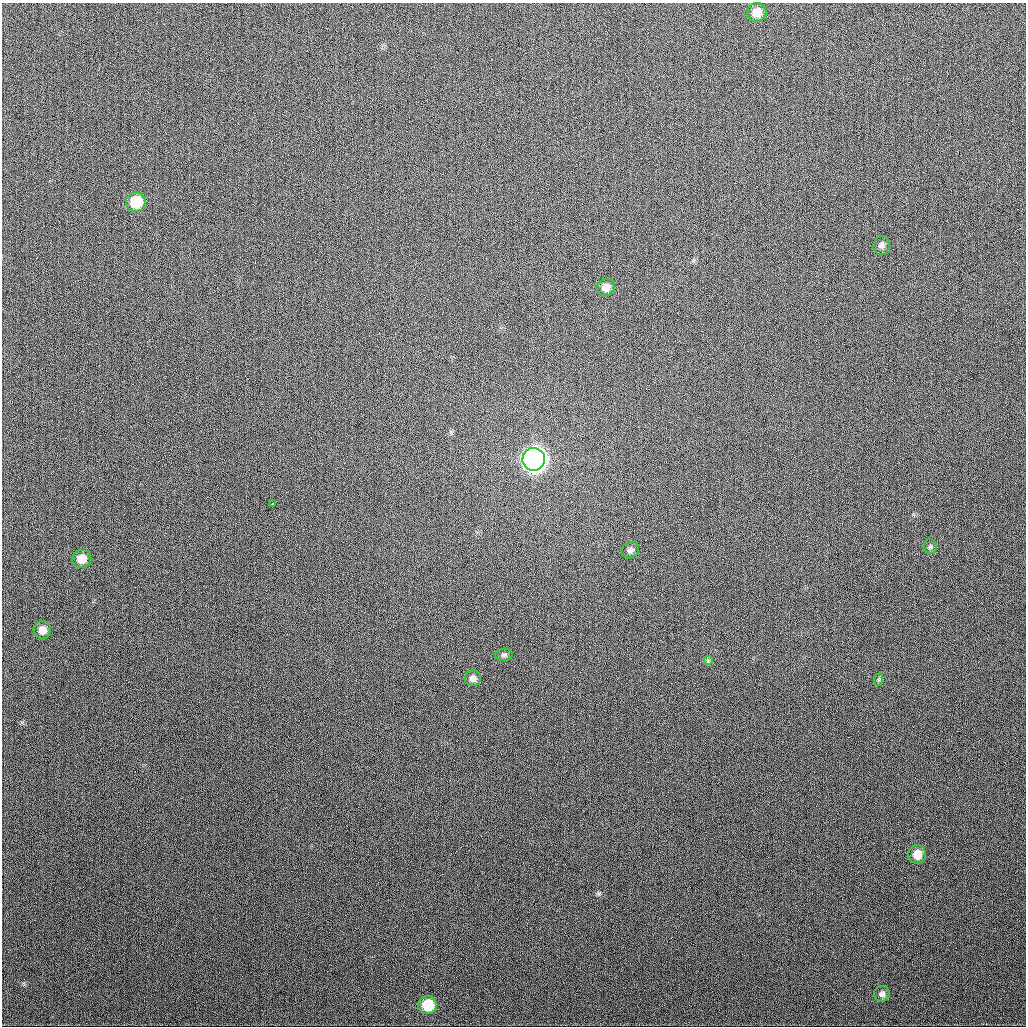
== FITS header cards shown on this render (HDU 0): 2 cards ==
NAXIS1  =                 1024
NAXIS2  =                 1024

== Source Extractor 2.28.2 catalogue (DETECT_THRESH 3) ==
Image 1024 x 1024 px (HDU 0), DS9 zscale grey, 1 PNG px = 1 image px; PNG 1028 x 1028 px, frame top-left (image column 1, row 1024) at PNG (2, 3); each listed source drawn as its Kron ellipse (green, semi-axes under 4 px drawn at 4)
Background 319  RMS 12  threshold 35.6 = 3 sigma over >= 5 px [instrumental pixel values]
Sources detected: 17; all 17 listed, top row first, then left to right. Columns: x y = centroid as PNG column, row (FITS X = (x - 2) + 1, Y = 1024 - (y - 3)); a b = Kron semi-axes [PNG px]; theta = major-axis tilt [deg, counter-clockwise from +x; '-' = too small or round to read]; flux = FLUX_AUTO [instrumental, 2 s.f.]
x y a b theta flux
757 12 10 9 - 11000
136 202 10 9 - 25000
882 245 9 8 - 3300
606 287 9 8 - 6300
534 459 11 11 - 620000
272 504 3 3 - 7000
930 547 7 6 - 1700
630 550 9 7 35 3400
82 559 9 9 - 9600
42 630 9 8 - 7100
504 655 9 6 6 2000
708 661 5 5 - 1200
473 678 8 8 - 3900
879 679 7 4 71 1100
917 854 9 9 - 9300
882 994 8 8 - 3400
427 1005 9 9 - 22000